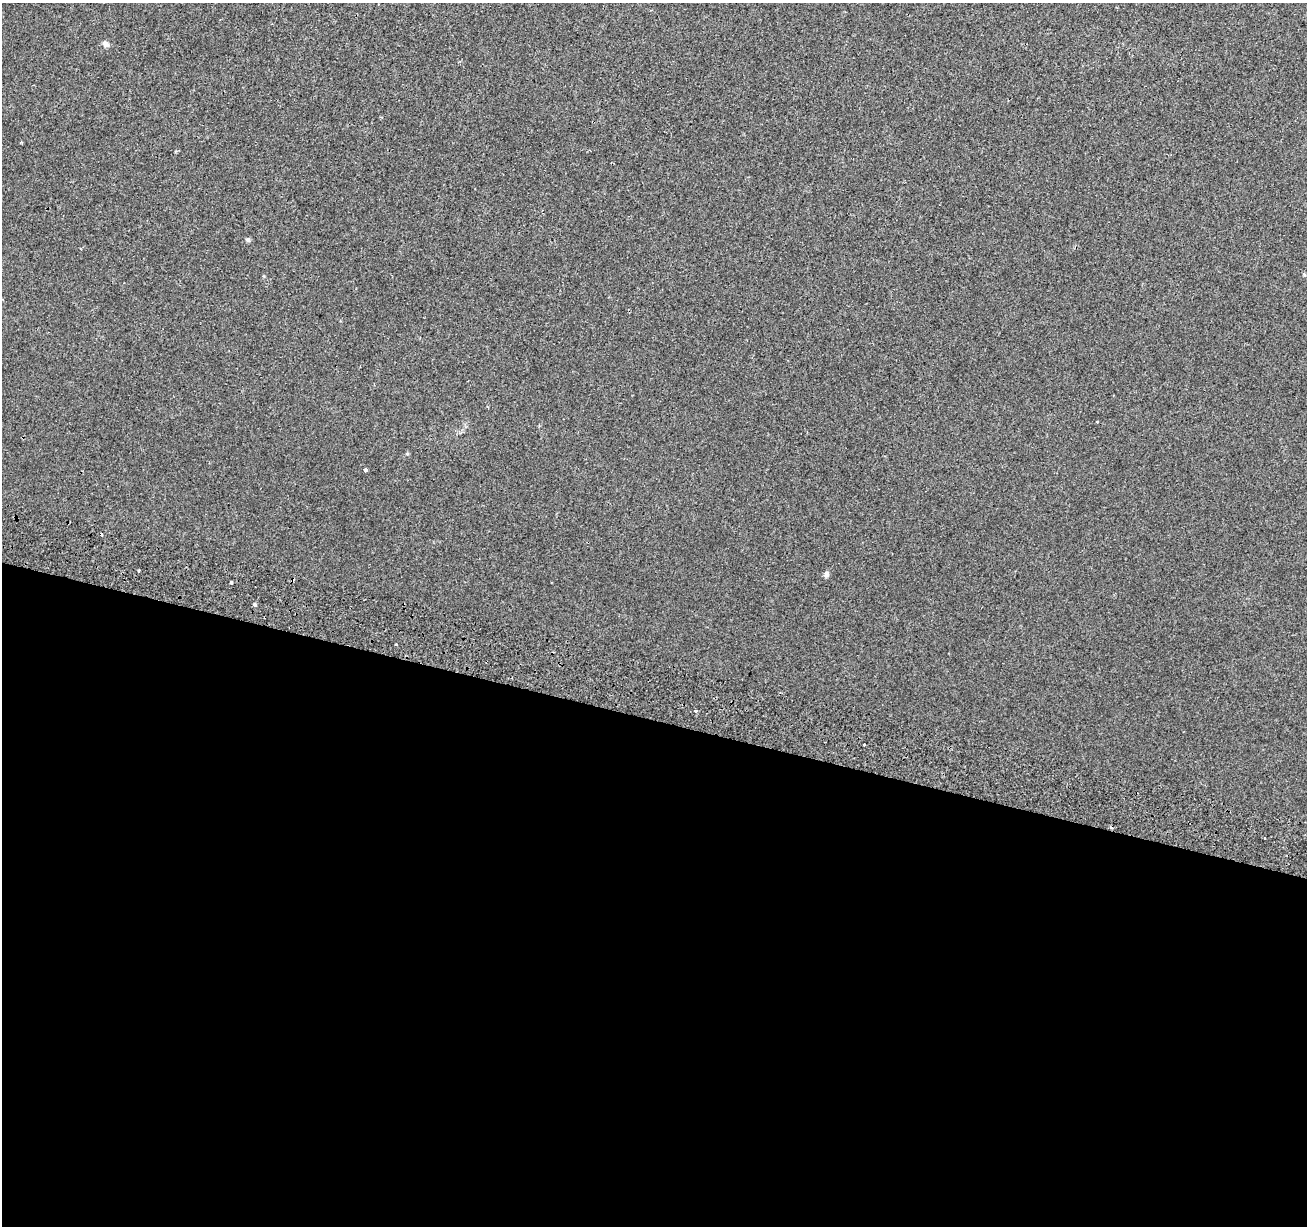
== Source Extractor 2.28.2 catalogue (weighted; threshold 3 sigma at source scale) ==
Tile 14 of 4 x 4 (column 2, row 4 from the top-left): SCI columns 1325-2629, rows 277-1500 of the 5264 x 5510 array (HDU 1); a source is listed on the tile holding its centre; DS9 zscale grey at full resolution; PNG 1309 x 1228 px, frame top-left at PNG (2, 3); no overlay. Shown black and unused: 41% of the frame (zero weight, under 2 of 3 exposures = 3% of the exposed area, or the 3 px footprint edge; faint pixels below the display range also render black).
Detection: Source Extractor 2.28.2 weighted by HDU 2 'WHT'; one run over the whole footprint, this tile lists its part. Background 1.88e-04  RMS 0.0038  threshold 0.0173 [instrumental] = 3 sigma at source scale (4.5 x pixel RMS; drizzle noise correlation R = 1.50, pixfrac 1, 0.0396/0.0396 arcsec/px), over >= 5 px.
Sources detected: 13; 2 cosmic-ray / hot-pixel residue — not listed; the other 11 listed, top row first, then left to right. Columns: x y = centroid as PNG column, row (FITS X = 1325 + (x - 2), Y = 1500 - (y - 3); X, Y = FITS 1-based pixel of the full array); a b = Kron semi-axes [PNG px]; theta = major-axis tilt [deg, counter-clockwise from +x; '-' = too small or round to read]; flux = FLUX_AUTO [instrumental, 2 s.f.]
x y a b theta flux
106 44 8 7 - 1.2
248 240 7 5 -15 0.67
1098 421 3 3 - 1.2
365 470 4 3 - 4.2
102 534 3 3 - 0.93
139 570 3 3 - 1
827 574 7 6 - 1.1
231 582 4 3 - 0.83
255 604 4 4 - 0.66
696 711 3 3 - 1.3
864 745 3 3 - 4.5